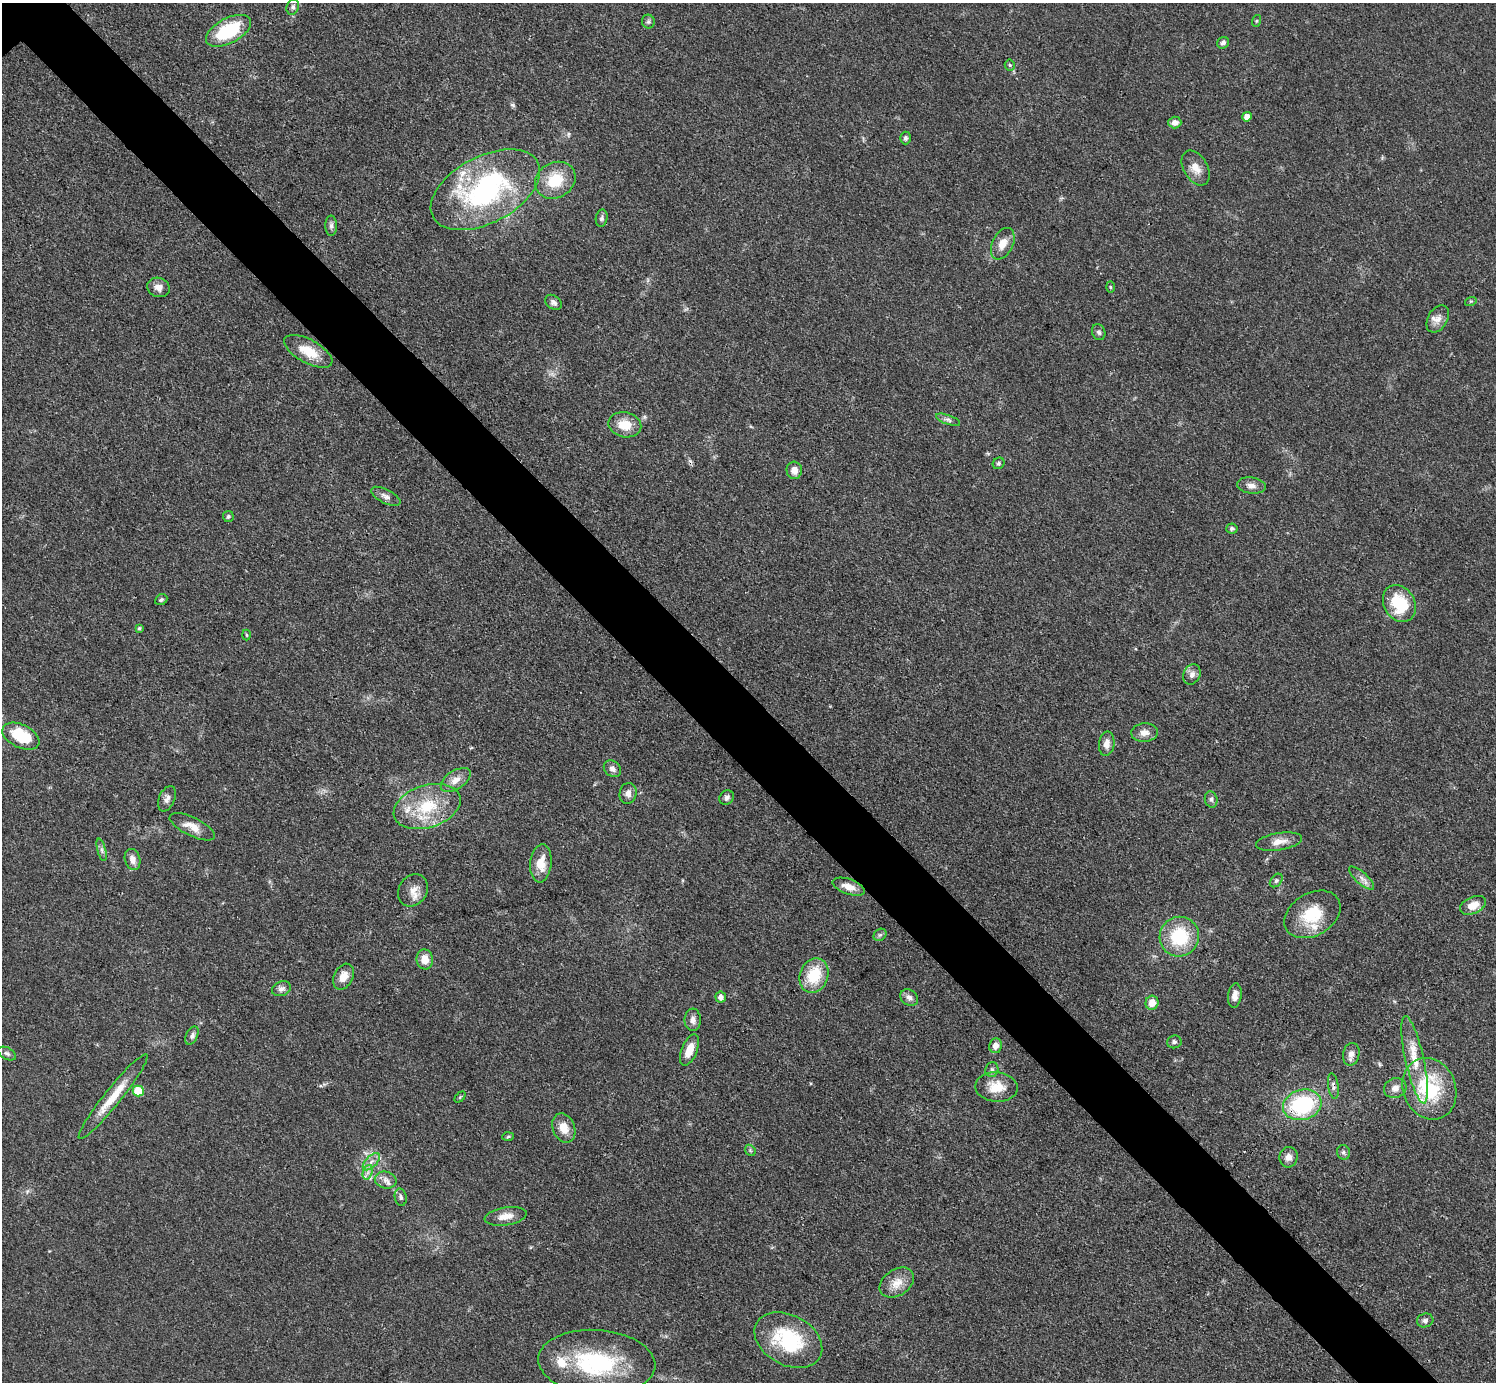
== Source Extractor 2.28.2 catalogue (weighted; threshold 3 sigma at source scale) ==
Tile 6 of 4 x 4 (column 2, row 2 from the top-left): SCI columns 1496-2989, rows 3062-4441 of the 5980 x 5979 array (HDU 1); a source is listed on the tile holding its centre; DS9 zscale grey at full resolution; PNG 1498 x 1384 px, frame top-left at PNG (2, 3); each listed source drawn as its Kron ellipse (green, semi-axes under 4 px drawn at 4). Shown black and unused: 5% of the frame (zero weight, under 3 of 4 exposures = <1% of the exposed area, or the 3 px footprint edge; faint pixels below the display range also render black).
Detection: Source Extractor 2.28.2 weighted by HDU 2 'WHT'; one run over the whole footprint, this tile lists its part. Background 0.0514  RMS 0.005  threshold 0.0223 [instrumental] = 3 sigma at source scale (4.5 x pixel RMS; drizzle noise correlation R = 1.50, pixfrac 1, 0.05/0.05 arcsec/px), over >= 5 px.
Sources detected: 104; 1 inside a brighter object's white glare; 1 cosmic-ray / hot-pixel residue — neither listed nor drawn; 5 inside a brighter listed object's ellipse — not listed separately; the other 97 listed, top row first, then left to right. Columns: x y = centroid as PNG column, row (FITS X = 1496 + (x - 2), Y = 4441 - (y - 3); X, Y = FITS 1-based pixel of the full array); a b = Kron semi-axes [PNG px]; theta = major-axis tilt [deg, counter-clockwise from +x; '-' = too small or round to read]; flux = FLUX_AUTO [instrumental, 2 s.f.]
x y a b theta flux
293 7 8 6 74 1.5
1256 21 6 4 70 0.59
648 22 7 6 - 1
228 31 25 12 28 32
1223 43 6 5 - 1.5
1010 65 5 5 - 0.77
1247 117 5 4 - 4.7
1175 122 6 6 - 2.9
906 138 6 5 - 1.1
1196 168 19 12 -60 5.9
555 180 21 17 30 16
485 190 59 33 28 98
602 218 9 5 81 1.3
331 226 10 6 -90 1.6
1003 244 17 10 63 5.7
158 287 11 9 -19 3.6
1110 287 5 3 - 0.58
1471 301 6 3 17 0.56
554 302 9 6 -35 1.9
1438 319 15 9 58 4
1099 332 8 6 -68 1.4
308 351 27 11 -29 12
948 420 13 4 -20 1.6
625 425 16 12 -12 9.6
999 463 6 5 - 0.95
794 470 8 7 - 3.6
1251 486 14 8 -7 3.2
386 496 16 7 -27 2.6
228 516 5 5 - 0.98
1232 528 6 5 - 1.4
161 600 6 5 - 1.1
1399 604 19 15 -59 22
139 628 4 4 - 0.84
247 635 5 3 - 0.53
1192 674 11 8 63 2.6
1144 733 13 9 4 3.9
21 736 20 11 -26 23
1107 744 12 7 83 3.9
612 769 9 7 -42 2.4
456 780 17 9 33 4.8
628 793 10 8 78 3
727 798 8 6 39 1.6
167 799 13 8 67 2.6
1211 799 8 6 -76 1.3
427 806 34 21 18 25
192 827 25 9 -26 6.5
1279 842 23 8 9 5.2
102 850 11 4 -75 1.4
132 859 11 7 -73 3.4
541 863 19 10 85 8.9
1361 878 16 5 -42 2.8
1276 880 7 5 49 1.1
849 887 17 7 -19 5.4
413 890 17 14 56 5.7
1473 905 14 8 24 6.2
1312 914 30 21 31 21
880 935 7 5 41 1.1
1179 937 20 19 - 28
425 959 10 8 -83 6
814 975 17 14 69 18
343 977 14 9 62 5.2
281 989 10 7 21 2.1
1235 996 12 6 83 3.6
721 997 5 5 - 2.6
909 998 9 7 -38 2.5
1152 1003 7 6 - 5.5
693 1020 11 8 -88 2.9
192 1036 10 6 66 1.7
1174 1042 7 6 - 1.5
996 1046 7 6 - 3.4
689 1050 16 7 68 6.9
7 1053 10 6 -26 1.4
1351 1054 11 8 80 3.5
1415 1060 44 9 -78 14
992 1070 7 6 - 1.4
1333 1086 13 5 -81 2
996 1087 21 15 -3 11
1395 1088 11 9 25 3.5
1429 1089 31 26 -68 36
138 1091 5 5 - 15
113 1097 54 8 51 13
460 1097 6 4 46 0.6
1302 1105 19 15 15 46
564 1128 15 11 -67 6.8
508 1137 6 4 4 0.67
750 1150 6 4 -47 0.81
1343 1152 7 6 - 1.3
1289 1157 10 9 - 3.3
371 1162 11 5 45 2.6
368 1172 7 4 72 1.8
386 1180 11 8 -14 2.9
401 1197 9 6 -77 1.4
506 1216 21 9 9 5.6
897 1283 19 13 34 6.9
1425 1320 8 6 16 1.5
788 1340 36 25 -28 38
597 1362 58 32 -4 58
Overlapping masked pixels (flux is a lower limit): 3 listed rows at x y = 485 190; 1333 1086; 1302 1105